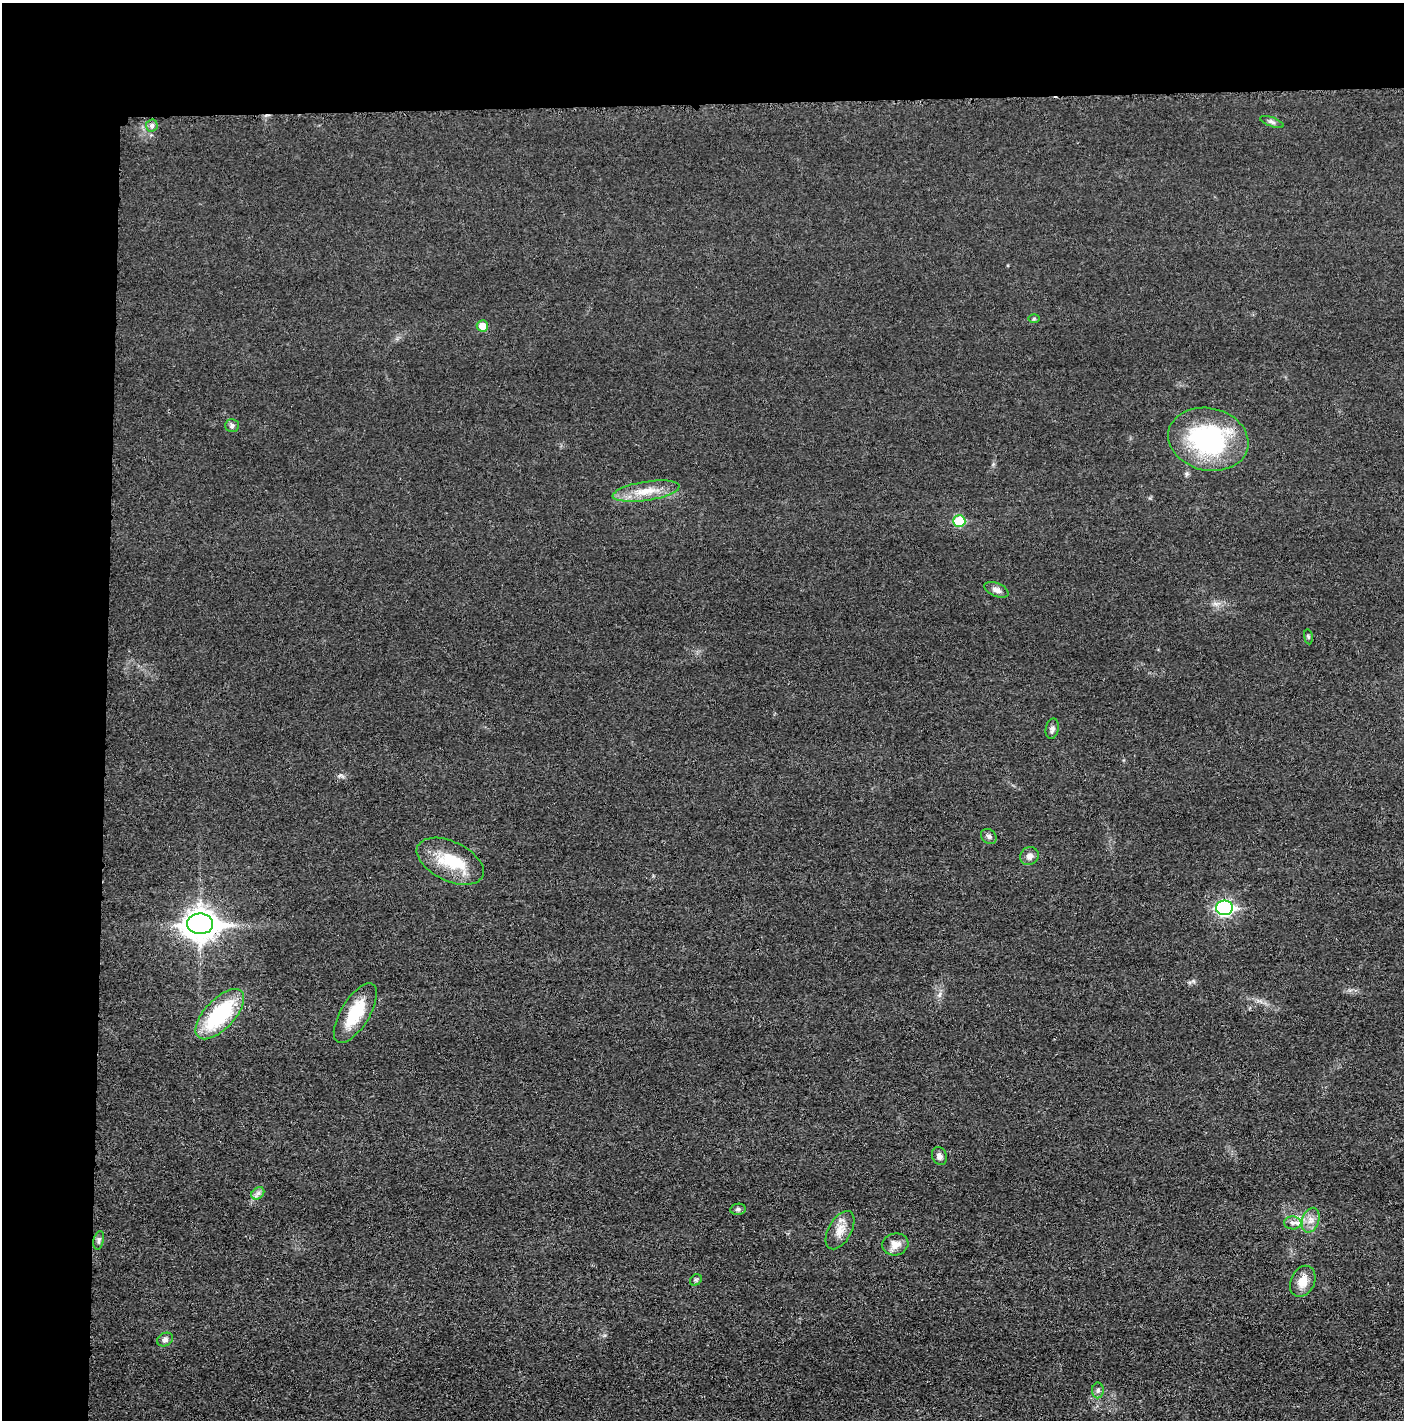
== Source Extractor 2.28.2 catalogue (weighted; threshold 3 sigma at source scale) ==
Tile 1 of 3 x 3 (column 1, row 1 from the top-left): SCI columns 14-1415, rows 2845-4262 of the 4234 x 4262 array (HDU 1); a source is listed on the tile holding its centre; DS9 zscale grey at full resolution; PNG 1406 x 1422 px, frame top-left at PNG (2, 3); each listed source drawn as its Kron ellipse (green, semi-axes under 4 px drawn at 4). Shown black and unused: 14% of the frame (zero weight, under 3 of 5 exposures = <1% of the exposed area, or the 3 px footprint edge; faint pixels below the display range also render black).
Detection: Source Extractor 2.28.2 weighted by HDU 2 'WHT'; one run over the whole footprint, this tile lists its part. Background 0.0176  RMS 0.0046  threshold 0.0208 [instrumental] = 3 sigma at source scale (4.5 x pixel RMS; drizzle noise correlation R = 1.50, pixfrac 1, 0.05/0.05 arcsec/px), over >= 5 px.
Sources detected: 32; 1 cosmic-ray / hot-pixel residue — neither listed nor drawn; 1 inside a brighter listed object's ellipse — not listed separately; the other 30 listed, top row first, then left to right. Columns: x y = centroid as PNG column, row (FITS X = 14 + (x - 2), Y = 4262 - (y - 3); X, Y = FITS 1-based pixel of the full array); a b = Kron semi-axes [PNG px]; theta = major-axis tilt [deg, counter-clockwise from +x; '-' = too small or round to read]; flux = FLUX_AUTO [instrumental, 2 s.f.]
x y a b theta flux
1272 122 12 4 -20 1.2
152 125 6 6 - 1.2
1034 319 6 4 1 0.55
482 326 6 5 - 5.1
232 426 7 6 - 1.4
1208 439 40 31 -13 64
646 491 34 9 9 9.7
959 521 6 5 - 20
996 590 13 6 -23 2.3
1308 637 7 4 -82 0.64
1052 729 10 6 78 1.9
989 836 8 7 - 1.3
1029 856 9 8 - 2.5
450 861 36 19 -25 19
1225 908 8 7 - 100
200 924 13 10 -1 650
355 1013 34 14 59 19
220 1014 31 15 46 39
939 1156 9 7 -69 2
258 1193 7 5 43 1.5
738 1209 8 5 9 1.1
1311 1220 13 8 71 3.6
1293 1223 8 6 -1 1.8
840 1230 21 11 60 5.8
99 1240 9 5 78 1.1
895 1244 13 11 14 4.1
696 1280 6 5 - 0.78
1303 1281 16 12 65 6.1
165 1339 8 6 25 1.5
1098 1390 8 6 -90 1.2